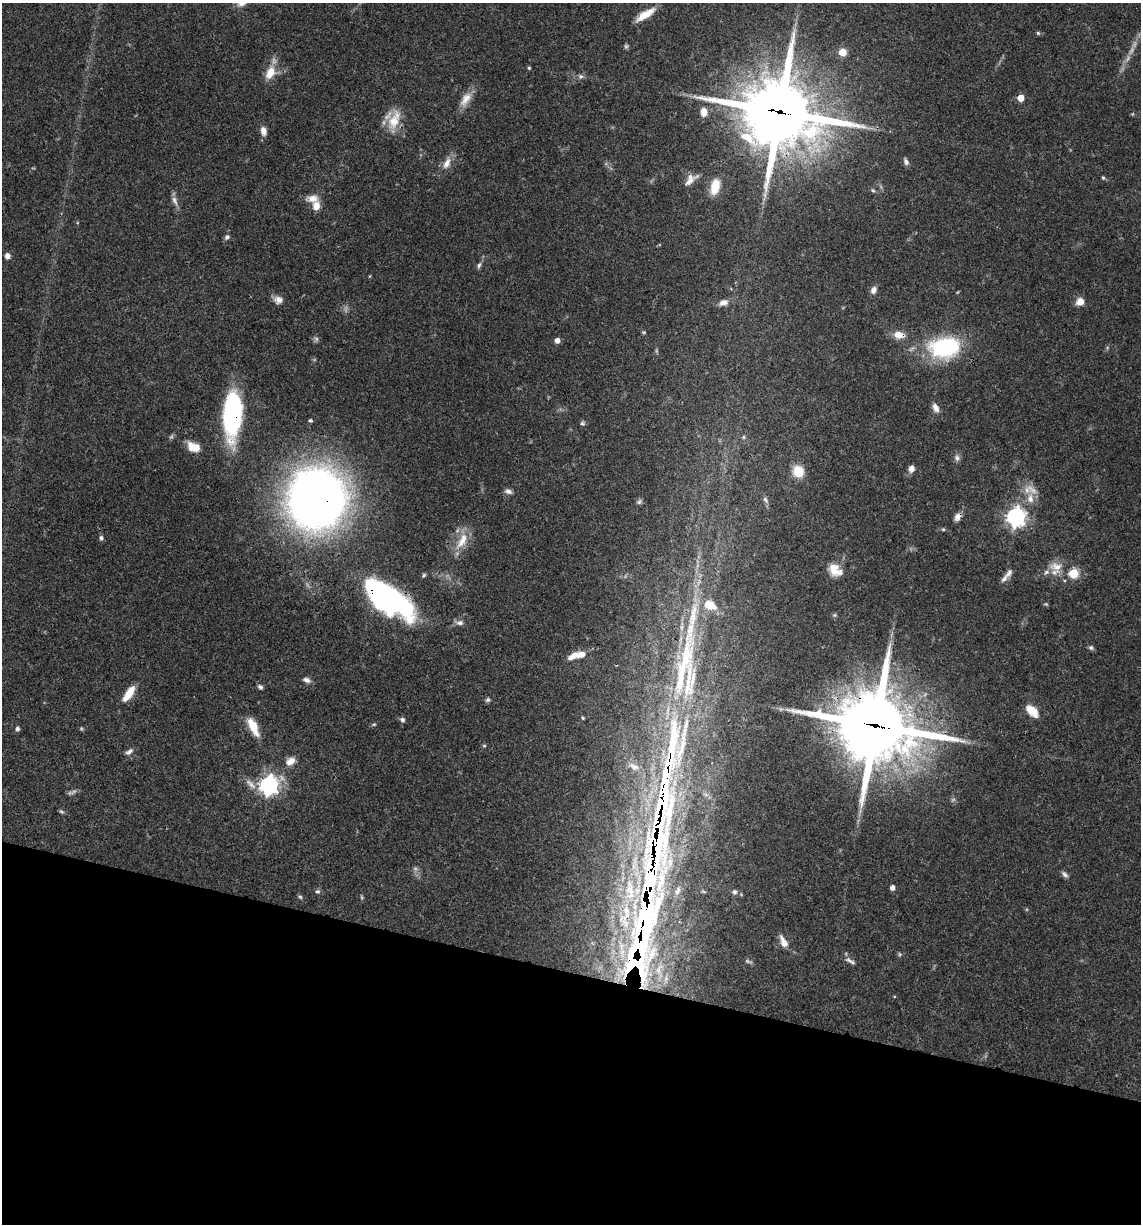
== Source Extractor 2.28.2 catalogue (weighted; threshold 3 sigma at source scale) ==
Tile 15 of 4 x 4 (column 3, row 4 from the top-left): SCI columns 2517-3655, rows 3-1224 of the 4913 x 4894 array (HDU 1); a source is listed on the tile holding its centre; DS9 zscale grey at full resolution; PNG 1143 x 1226 px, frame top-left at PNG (2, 3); no overlay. Shown black and unused: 21% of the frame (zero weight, under 3 of 4 exposures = <1% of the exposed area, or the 3 px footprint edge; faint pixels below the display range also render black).
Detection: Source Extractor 2.28.2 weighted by HDU 2 'WHT'; one run over the whole footprint, this tile lists its part. Background 0.048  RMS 0.0028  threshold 0.0127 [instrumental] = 3 sigma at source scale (4.5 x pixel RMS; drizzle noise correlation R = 1.50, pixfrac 1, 0.05/0.05 arcsec/px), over >= 5 px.
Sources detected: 121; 11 too faint to see at this stretch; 1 inside a brighter object's white glare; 3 long thin detections or spike segments (spike, bleed or trail) — not listed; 12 inside a brighter listed object's ellipse — not listed separately; the other 94 listed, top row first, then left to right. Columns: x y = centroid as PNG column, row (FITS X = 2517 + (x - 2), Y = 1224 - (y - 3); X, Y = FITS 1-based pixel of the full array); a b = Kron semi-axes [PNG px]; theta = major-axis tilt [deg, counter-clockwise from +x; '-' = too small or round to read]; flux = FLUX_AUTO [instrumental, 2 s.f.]
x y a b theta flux
645 14 25 7 33 4.8
1038 33 5 5 - 0.43
626 46 6 6 - 0.55
842 52 8 8 - 3
529 68 5 4 - 0.32
270 72 18 12 60 4.7
580 76 8 7 - 0.83
1021 98 5 5 - 5
466 99 22 10 55 3.5
704 112 9 7 -88 2.5
780 112 28 24 -13 2200
394 120 32 14 70 6.5
263 131 9 6 -78 2.2
906 161 10 6 -67 0.9
447 163 17 9 63 2.8
1103 178 5 4 - 0.44
690 179 17 8 41 2.3
715 186 17 9 77 5.5
873 190 6 5 - 0.47
174 200 13 6 -67 1.4
316 206 10 7 79 2.9
227 237 8 5 40 0.7
7 256 7 6 - 1.2
479 265 9 5 60 0.73
873 290 8 7 - 1.5
278 300 12 10 -11 1.9
1080 302 8 8 - 2.8
723 303 13 8 17 2
644 332 5 4 - 0.34
899 335 14 9 -6 3.1
557 340 5 5 - 1.9
944 347 25 16 11 39
936 408 12 7 -63 1.7
232 414 42 16 87 49
310 420 3 3 - 0.49
583 423 6 6 - 0.56
171 437 8 5 53 0.56
743 437 6 4 -90 0.41
194 447 14 9 -24 4.7
957 458 8 7 - 0.98
911 468 7 6 - 2
798 472 10 9 - 7.8
1032 489 22 10 -40 3.2
508 491 10 6 -13 1.1
317 498 41 38 85 290
765 500 10 6 -59 0.84
639 502 8 6 40 0.69
958 517 10 7 58 1.7
1016 517 7 7 - 150
943 529 5 5 - 0.36
101 538 6 6 - 0.7
462 541 27 11 61 5.3
1056 567 21 13 -3 4.2
834 568 17 12 -87 3.8
1009 573 12 7 52 1.3
1073 573 5 5 - 17
424 575 6 4 46 0.44
380 593 53 14 -19 61
834 615 5 5 - 0.39
459 623 11 6 -6 1.2
1091 648 6 6 - 0.67
581 655 11 7 14 2.1
570 658 7 6 - 1.1
684 665 118 19 75 46
306 680 10 6 -19 1.2
260 687 7 5 -43 0.75
129 694 19 7 55 5.3
488 700 6 6 - 0.59
1032 711 16 9 -44 4.3
583 718 3 3 - 0.37
402 720 6 6 - 0.84
374 724 6 4 17 0.42
876 726 29 25 -16 2300
253 727 20 8 -64 6.5
17 729 6 5 - 0.66
484 746 6 4 -1 0.34
681 749 49 10 76 9.4
129 752 11 6 35 1.1
290 761 12 9 29 2.5
634 767 15 7 -25 1.5
269 785 7 7 - 150
61 811 7 4 -39 0.46
1064 874 10 5 -44 0.91
892 888 4 4 - 1.6
318 891 6 5 - 0.64
678 891 13 8 69 1.9
734 892 7 6 - 0.74
300 897 6 5 - 0.47
362 897 6 4 -61 0.35
626 913 48 18 76 24
783 942 15 7 -64 2.7
639 947 24 11 -90 63
850 961 16 5 -28 1.1
659 971 32 13 88 9.3
Overlapping masked pixels (flux is a lower limit): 10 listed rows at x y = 780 112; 899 335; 232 414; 317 498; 958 517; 380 593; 684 665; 876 726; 626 913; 639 947